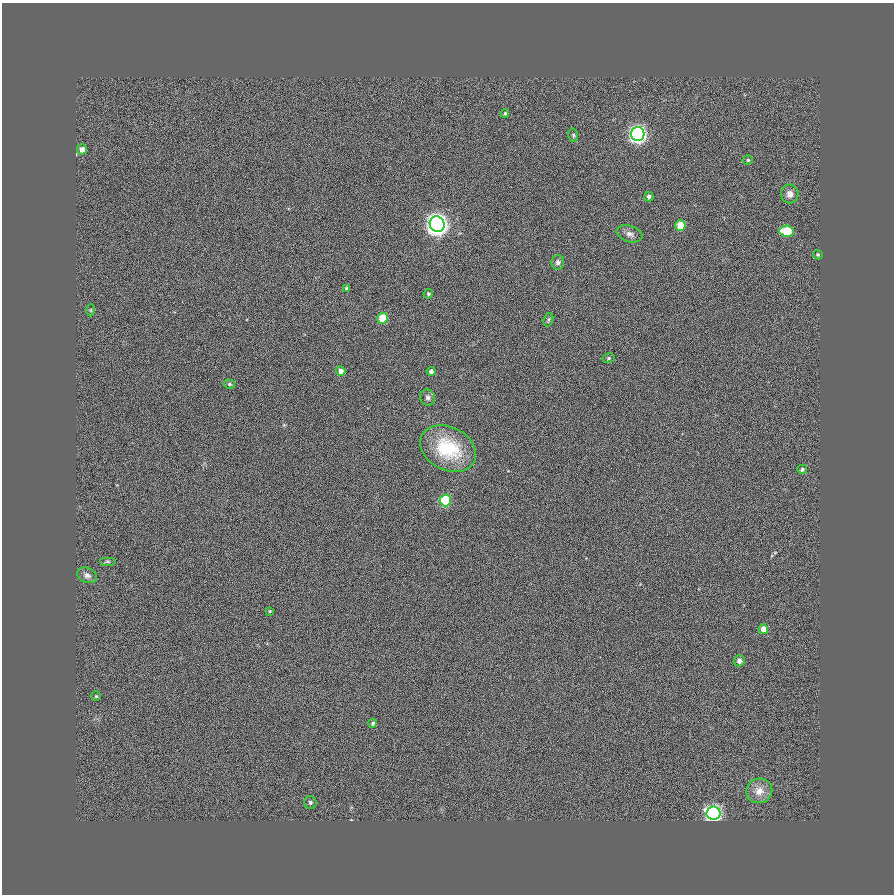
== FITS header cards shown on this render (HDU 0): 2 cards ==
NAXIS1  =                  892
NAXIS2  =                  892

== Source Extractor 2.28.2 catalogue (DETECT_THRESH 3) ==
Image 892 x 892 px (HDU 0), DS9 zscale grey, 1 PNG px = 1 image px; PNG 896 x 896 px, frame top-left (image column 1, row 892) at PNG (2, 3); each listed source drawn as its Kron ellipse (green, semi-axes under 4 px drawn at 4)
Background 0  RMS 0.18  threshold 0.527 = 3 sigma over >= 5 px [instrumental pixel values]
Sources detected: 36; all 36 listed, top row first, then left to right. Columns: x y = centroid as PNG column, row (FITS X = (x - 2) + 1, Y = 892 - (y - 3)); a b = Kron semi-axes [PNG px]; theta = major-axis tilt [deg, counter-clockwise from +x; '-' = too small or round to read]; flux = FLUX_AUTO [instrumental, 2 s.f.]
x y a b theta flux
505 113 4 3 - 17
638 134 7 6 - 4700
573 135 7 5 -78 20
82 149 5 5 - 73
748 160 5 4 - 17
790 194 9 9 - 80
649 197 5 5 - 32
437 224 8 7 - 9000
680 226 5 5 - 270
787 231 7 5 -6 460
630 234 13 8 -17 62
818 255 5 4 - 18
558 262 7 6 - 43
347 288 4 4 - 22
428 294 5 4 - 17
91 310 6 4 -89 13
383 318 5 5 - 370
548 320 7 4 73 20
609 358 6 5 - 19
341 371 5 4 - 74
431 371 4 4 - 39
229 384 6 4 -18 20
428 398 8 7 - 39
448 449 29 21 -27 720
802 469 5 4 - 23
445 500 6 5 - 880
107 561 8 4 0 21
87 575 10 7 -23 54
270 611 3 2 - 9.3
763 629 5 4 - 140
739 661 5 5 - 50
96 696 5 5 - 15
373 723 4 4 - 23
759 791 13 12 - 140
310 802 6 6 - 25
713 813 7 6 - 3800